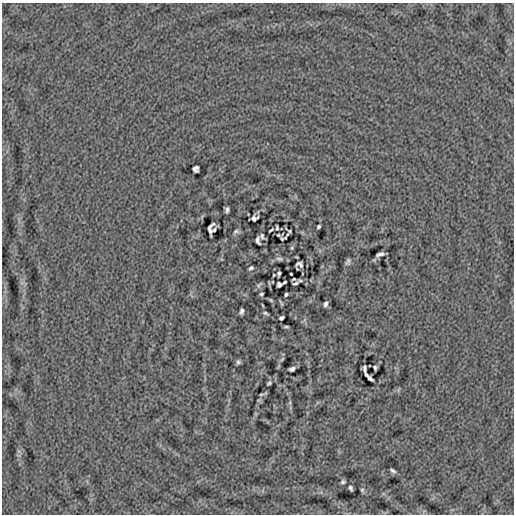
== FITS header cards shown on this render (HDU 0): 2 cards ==
NAXIS1  =                  512
NAXIS2  =                  512

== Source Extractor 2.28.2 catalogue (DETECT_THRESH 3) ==
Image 512 x 512 px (HDU 0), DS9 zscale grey, 1 PNG px = 1 image px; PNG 516 x 516 px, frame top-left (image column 1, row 512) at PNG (2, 3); no overlay
Background -2.90e-05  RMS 0.0039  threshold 0.0116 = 3 sigma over >= 5 px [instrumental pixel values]
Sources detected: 51; all 51 listed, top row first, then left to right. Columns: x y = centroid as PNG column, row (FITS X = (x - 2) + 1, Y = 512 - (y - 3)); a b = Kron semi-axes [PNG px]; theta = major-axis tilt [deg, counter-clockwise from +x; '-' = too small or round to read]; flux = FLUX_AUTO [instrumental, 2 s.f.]
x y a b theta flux
196 169 6 5 - 0.71
227 210 5 4 - 0.64
257 217 4 2 - 0.25
254 219 6 4 84 0.5
319 227 4 3 - 0.42
210 228 12 6 81 0.25
277 228 5 2 - 0.33
214 230 4 2 - 0.36
271 230 5 2 - 0.3
236 231 8 5 18 0.55
289 231 3 2 - 0.26
262 236 9 6 -81 0.43
285 238 4 2 - 0.15
282 239 3 2 - 0.23
258 240 8 4 -80 0.61
380 254 8 3 21 0.79
279 259 11 5 -9 0.71
348 261 9 5 61 0.58
300 264 7 5 -26 0.66
251 268 4 3 - 0.46
279 273 5 3 - 0.49
291 274 3 2 - 0.21
274 275 3 2 - 0.19
293 279 3 2 - 0.25
284 282 4 2 - 0.37
295 283 5 3 - 0.45
259 285 9 4 44 0.46
279 285 5 5 - 0.44
261 294 4 3 - 0.36
286 294 4 3 - 0.43
271 300 6 4 -45 0.31
281 303 8 2 -60 0.31
326 304 5 3 - 0.65
242 311 6 4 73 0.68
266 313 6 3 -21 0.43
281 318 5 4 - 0.56
286 327 4 2 - 0.3
282 359 7 4 46 0.34
238 362 6 5 - 0.55
375 368 4 3 - 0.41
292 369 6 4 19 0.84
365 369 7 3 -84 0.52
366 375 4 2 - 0.37
370 379 7 3 -42 0.68
269 383 5 3 - 0.39
261 394 8 3 9 0.32
290 402 6 4 73 0.36
393 471 5 3 - 0.54
343 482 5 4 - 0.48
350 488 5 3 - 0.51
362 490 5 5 - 0.36